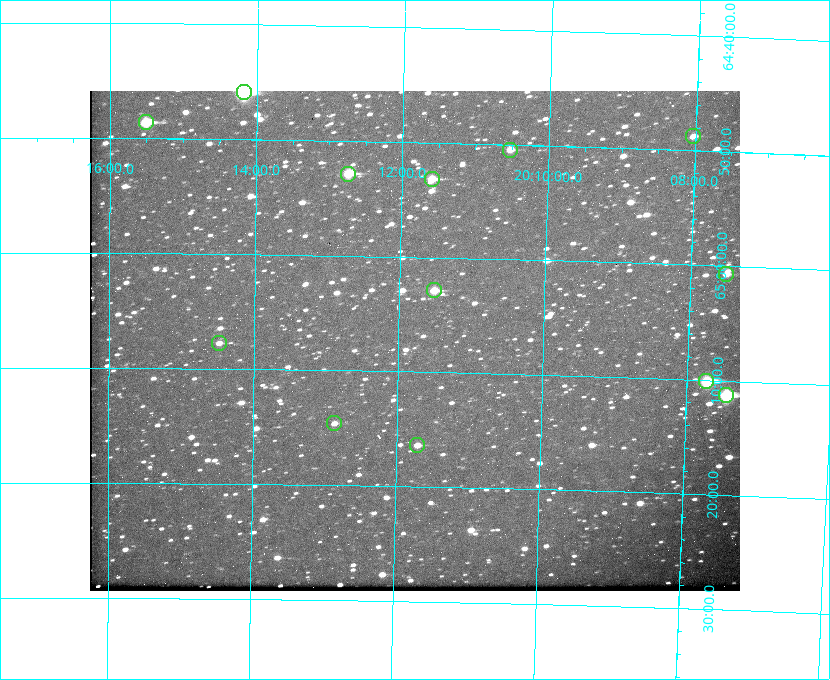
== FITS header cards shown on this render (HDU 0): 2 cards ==
NAXIS1  =                  650
NAXIS2  =                  500

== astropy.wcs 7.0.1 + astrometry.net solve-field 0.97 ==
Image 650 x 500 px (HDU 0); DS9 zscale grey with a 90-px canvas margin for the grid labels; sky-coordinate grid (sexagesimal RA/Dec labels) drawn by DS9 from the SOLVED WCS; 13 Tycho-2 reference stars matched to detected sources circled (green)
Header WCS: none
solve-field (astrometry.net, Tycho-2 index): SOLVED blind (the file carries no WCS)
Solved WCS: RA---TAN-SIP/DEC--TAN-SIP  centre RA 20:11:47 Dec +65:07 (302.94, +65.12 deg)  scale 5.23 arcsec/px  FOV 56.7' x 43.6'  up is +179 deg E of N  parity flipped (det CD > 0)
(file carries no celestial WCS; the grid is the blind solution)
Tycho-2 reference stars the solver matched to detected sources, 13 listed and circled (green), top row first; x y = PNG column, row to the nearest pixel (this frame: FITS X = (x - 90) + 1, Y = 500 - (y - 91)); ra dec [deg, ICRS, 3 dp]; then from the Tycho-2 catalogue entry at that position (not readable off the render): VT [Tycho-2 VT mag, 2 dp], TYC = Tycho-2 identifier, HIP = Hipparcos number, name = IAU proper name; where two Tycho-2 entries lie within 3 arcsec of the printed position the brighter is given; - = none
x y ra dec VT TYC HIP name
244 92 303.544 +64.765 7.36 4240-620-1 99731 -
146 122 303.878 +64.810 8.93 4240-794-1 - -
693 136 302.008 +64.813 10.38 4240-809-1 - -
510 150 302.633 +64.841 10.69 4240-985-1 - -
348 174 303.184 +64.880 9.02 4240-488-1 - -
432 179 302.897 +64.886 9.40 4240-717-1 - -
726 274 301.878 +65.011 10.80 4240-59-1 - -
434 290 302.882 +65.048 10.25 4240-98-1 - -
219 343 303.620 +65.129 11.18 4240-34-1 - -
706 381 301.932 +65.168 8.01 4240-866-1 99147 -
726 395 301.862 +65.188 7.70 4240-604-1 99125 -
334 423 303.217 +65.244 11.17 4240-236-1 - -
417 445 302.928 +65.273 10.74 4240-760-1 - -